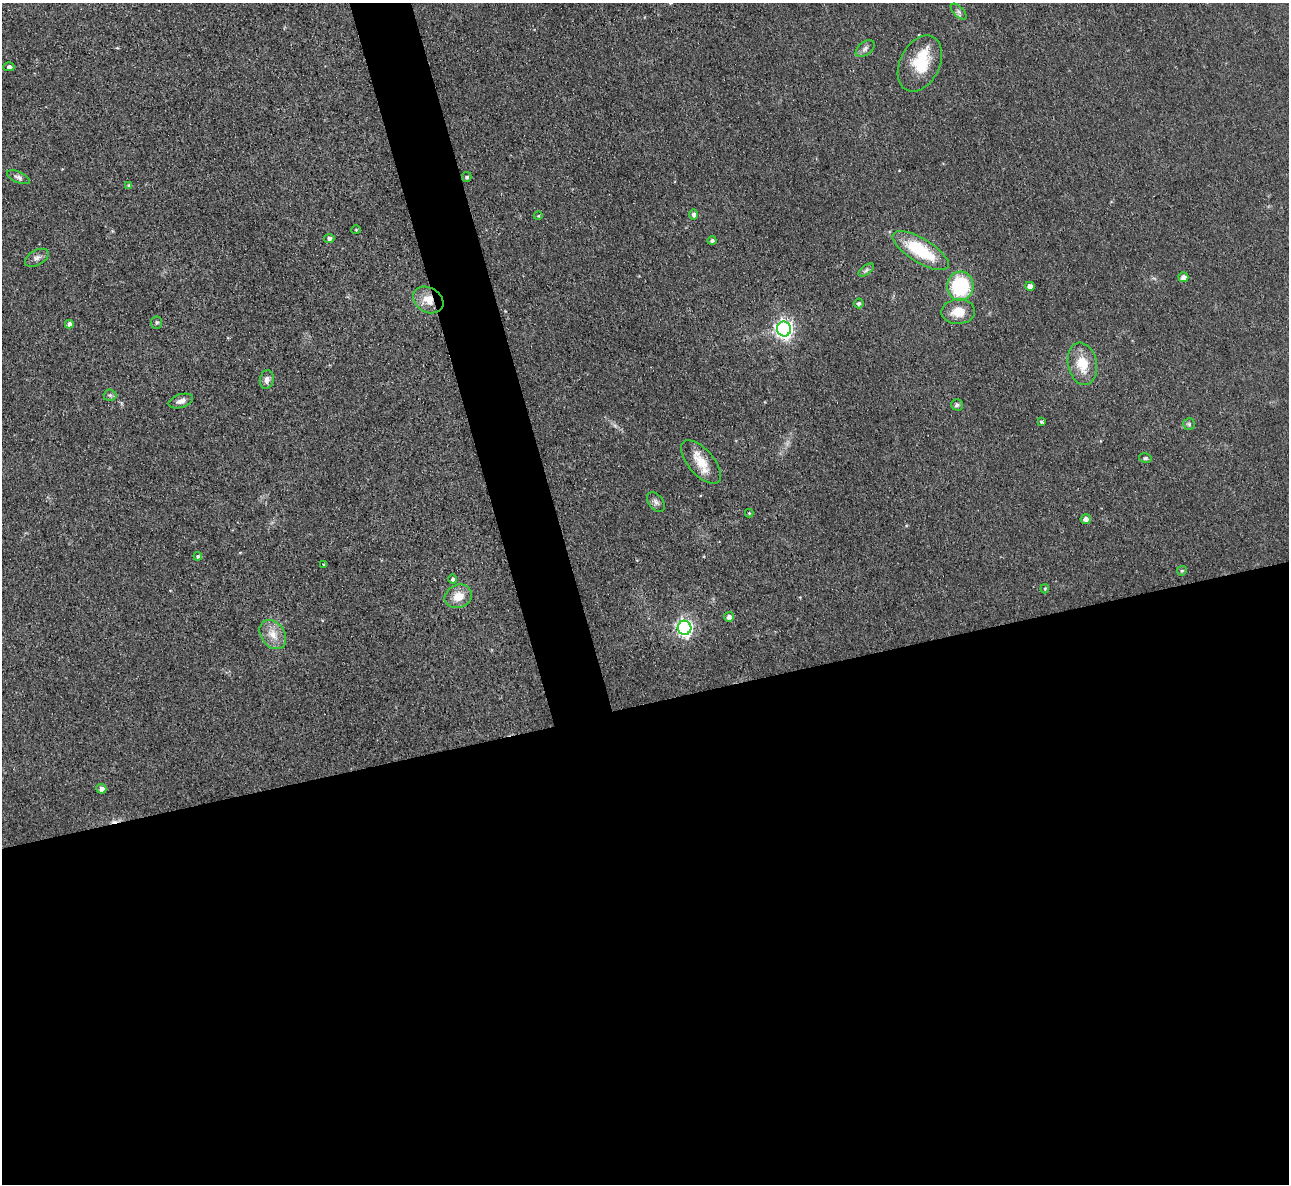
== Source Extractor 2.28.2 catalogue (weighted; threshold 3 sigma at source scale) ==
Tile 15 of 4 x 4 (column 3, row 4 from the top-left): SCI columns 2574-3860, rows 140-1321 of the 5146 x 5127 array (HDU 1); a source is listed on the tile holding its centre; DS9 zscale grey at full resolution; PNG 1291 x 1186 px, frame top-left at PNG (2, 3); each listed source drawn as its Kron ellipse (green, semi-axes under 4 px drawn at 4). Shown black and unused: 43% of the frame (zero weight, under 3 of 4 exposures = <1% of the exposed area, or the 3 px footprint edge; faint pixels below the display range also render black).
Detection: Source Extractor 2.28.2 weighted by HDU 2 'WHT'; one run over the whole footprint, this tile lists its part. Background 0.0491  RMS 0.0074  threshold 0.0332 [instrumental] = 3 sigma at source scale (4.5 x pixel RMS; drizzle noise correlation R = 1.50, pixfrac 1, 0.05/0.05 arcsec/px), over >= 5 px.
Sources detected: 48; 1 cosmic-ray / hot-pixel residue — neither listed nor drawn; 1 inside a brighter listed object's ellipse — not listed separately; the other 46 listed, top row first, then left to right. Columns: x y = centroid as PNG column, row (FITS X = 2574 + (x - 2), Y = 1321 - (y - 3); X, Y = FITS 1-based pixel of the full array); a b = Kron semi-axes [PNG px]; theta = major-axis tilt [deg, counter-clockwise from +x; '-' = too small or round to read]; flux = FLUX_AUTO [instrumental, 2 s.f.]
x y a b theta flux
959 12 10 5 -45 2.1
865 49 11 6 39 2.7
920 64 30 20 63 28
9 67 5 4 - 2.3
18 177 12 5 -23 2.3
467 177 5 4 - 1.5
129 186 4 4 - 1.8
694 214 5 4 - 3.1
538 216 4 3 - 0.68
356 230 4 4 - 0.71
329 238 5 4 - 2.3
712 240 4 4 - 1.5
921 251 32 12 -31 40
37 258 13 7 30 3.3
866 270 9 4 36 1.7
1183 277 5 5 - 3.7
960 286 14 13 - 50
1030 286 4 4 - 4.6
428 300 16 12 -31 12
859 303 5 5 - 1.6
958 312 17 12 2 12
157 322 6 6 - 1.3
69 324 4 4 - 3.4
784 329 7 7 - 290
1082 364 21 14 -78 17
267 379 9 7 76 3.6
110 395 6 6 - 1.5
181 401 12 6 17 4
957 405 5 5 - 1.6
1041 422 3 3 - 1.1
1189 424 6 6 - 1.3
1145 458 6 5 - 1.2
701 462 27 12 -48 14
656 502 11 7 -53 2.9
749 513 4 4 - 0.67
1086 519 5 5 - 3.1
198 556 4 4 - 1.3
324 565 4 2 - 0.65
1182 571 5 4 - 1
452 579 4 4 - 1.9
1045 589 5 4 - 0.95
458 596 14 11 24 11
729 617 5 5 - 3.3
685 628 7 7 - 240
273 634 16 11 -55 9.2
101 789 5 5 - 3.3
Overlapping masked pixels (flux is a lower limit): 1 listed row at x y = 428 300